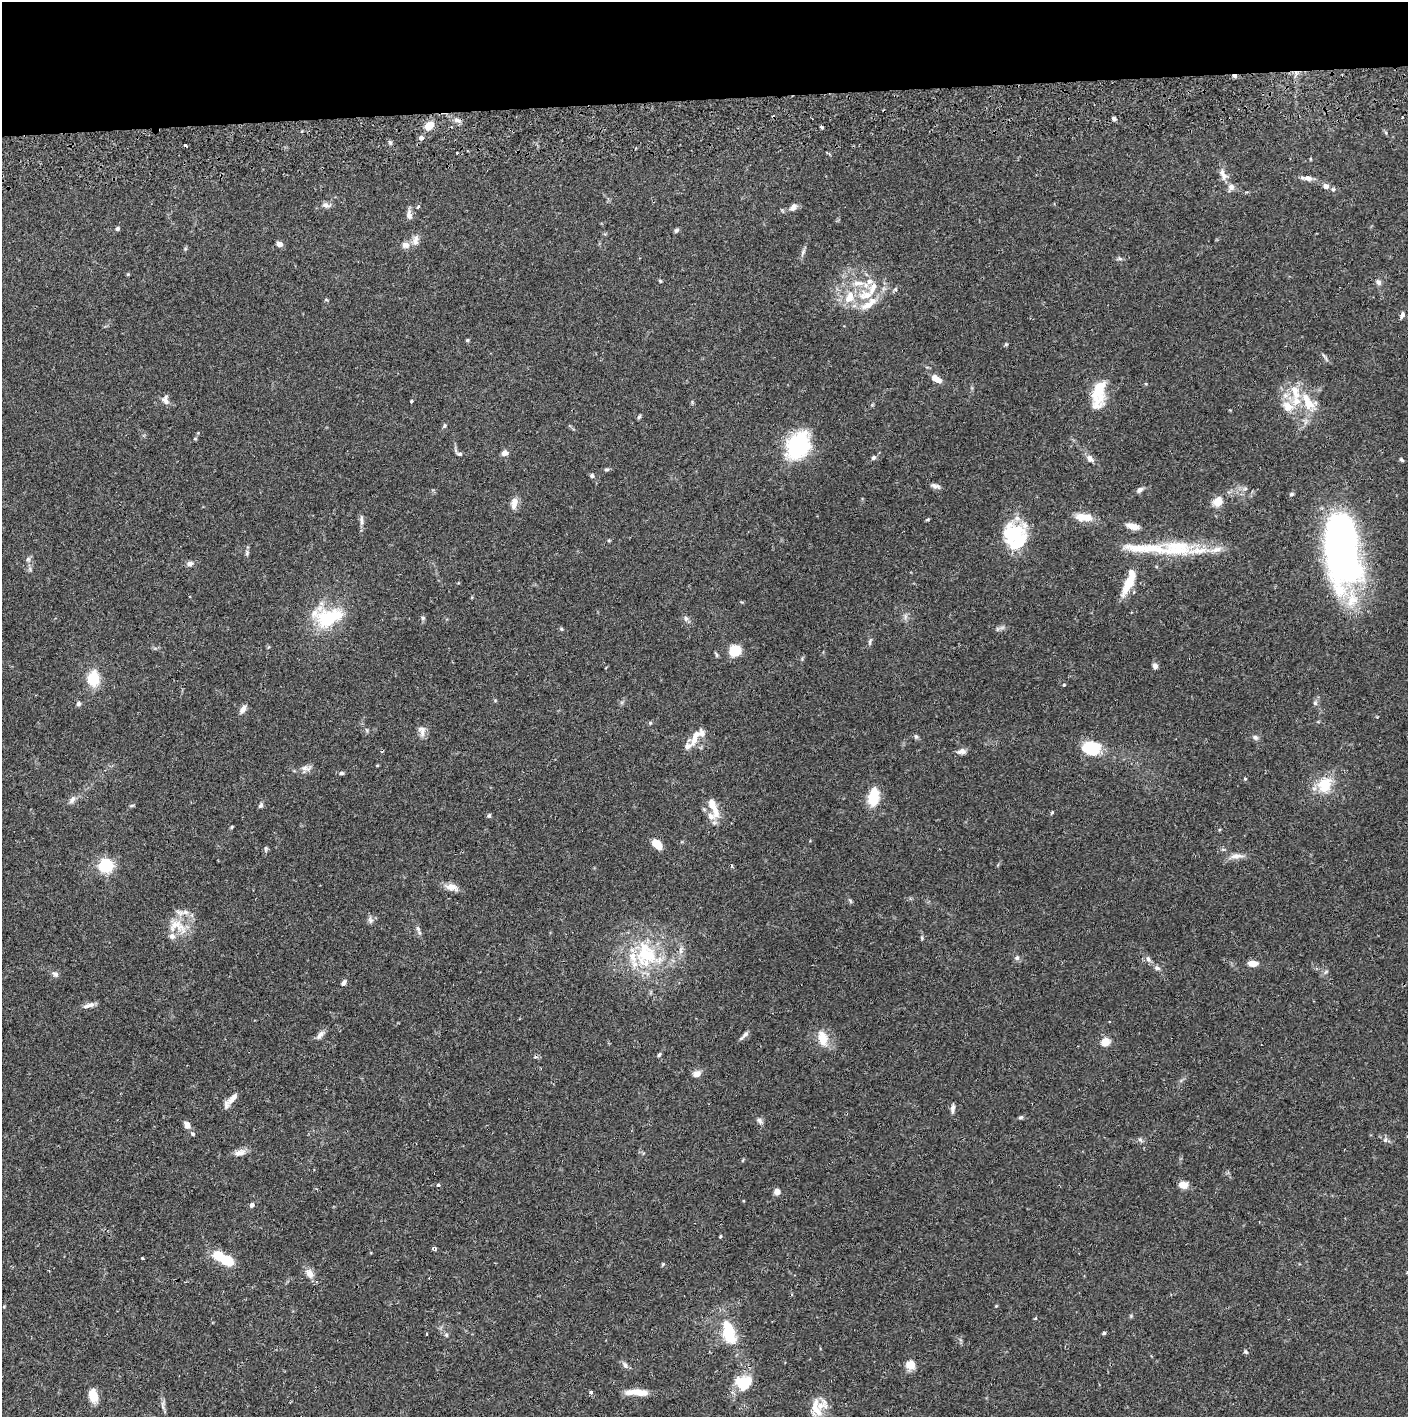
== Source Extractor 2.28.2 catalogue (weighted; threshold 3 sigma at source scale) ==
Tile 2 of 3 x 3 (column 2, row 1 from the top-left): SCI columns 1411-2816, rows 2886-4300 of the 4230 x 4358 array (HDU 1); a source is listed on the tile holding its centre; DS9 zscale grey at full resolution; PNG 1410 x 1419 px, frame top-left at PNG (2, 2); no overlay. Shown black and unused: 7% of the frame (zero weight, under 2 of 3 exposures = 3% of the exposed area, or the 3 px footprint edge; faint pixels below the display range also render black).
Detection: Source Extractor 2.28.2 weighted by HDU 2 'WHT'; one run over the whole footprint, this tile lists its part. Background 0.0683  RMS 0.0049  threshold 0.0219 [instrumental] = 3 sigma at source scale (4.5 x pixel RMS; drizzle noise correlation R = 1.50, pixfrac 1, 0.05/0.05 arcsec/px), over >= 5 px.
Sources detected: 194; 2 inside a brighter object's white glare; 4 cosmic-ray / hot-pixel residue — not listed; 30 inside a brighter listed object's ellipse — not listed separately; the other 158 listed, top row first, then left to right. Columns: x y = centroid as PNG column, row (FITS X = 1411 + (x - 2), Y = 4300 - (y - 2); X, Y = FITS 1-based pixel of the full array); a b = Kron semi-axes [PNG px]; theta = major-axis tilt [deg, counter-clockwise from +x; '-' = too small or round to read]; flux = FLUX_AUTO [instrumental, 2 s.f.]
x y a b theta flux
1234 76 6 4 -4 1.3
1114 119 5 5 - 1.2
457 120 11 5 -18 1.9
429 125 7 6 - 9.4
822 127 3 3 - 0.94
421 138 5 4 - 2.2
390 142 6 4 -19 0.77
457 153 3 3 - 0.54
1223 175 18 8 -65 3.7
1308 178 11 7 -9 2.7
1326 186 8 7 - 2
326 205 11 7 -13 2
418 207 4 3 - 0.56
793 207 9 7 45 2.5
409 215 13 7 -85 2.2
117 228 5 4 - 1
676 230 6 5 - 0.95
415 240 16 8 82 3.1
279 244 6 5 - 2.4
405 245 11 9 1 2.7
185 249 6 4 46 0.63
803 252 12 4 64 1.3
1120 259 7 4 -19 0.82
128 274 5 4 - 0.45
660 281 5 4 - 0.56
1378 282 9 7 -55 1.5
858 283 18 7 0 5.2
866 295 22 13 4 12
326 300 6 3 -18 0.5
1402 315 9 5 68 1.4
467 340 4 4 - 0.68
1006 344 5 4 - 0.55
1325 357 12 3 -56 1.1
936 379 14 7 -35 4
1099 394 37 15 79 16
165 401 12 7 -44 2.3
411 401 3 3 - 1
1309 404 21 16 -6 11
1288 406 17 13 -36 7
639 417 7 4 54 0.71
444 426 6 5 - 0.8
195 439 5 3 - 0.48
798 446 37 26 58 32
504 453 8 6 11 2.3
459 454 8 5 -2 1.2
873 458 6 5 - 1.1
1090 458 12 7 -47 2.5
1401 460 5 3 - 0.72
606 469 6 5 - 0.79
592 476 6 5 - 1
935 486 13 5 -20 1.7
1245 489 6 4 1 0.91
1140 490 9 6 32 1.7
1291 494 6 5 - 0.83
1217 501 13 10 34 5
514 503 15 8 78 3.7
1084 517 22 9 -4 6.8
928 519 7 3 19 0.49
361 520 16 5 -90 1.9
1132 526 14 6 -16 4.8
1015 535 34 24 -62 24
1342 548 72 33 -83 190
1177 549 48 21 1 29
247 553 7 5 71 0.95
28 559 6 6 - 1.1
190 564 8 6 14 1.8
1128 583 33 10 65 10
905 616 9 4 82 1.3
329 617 39 22 18 25
423 618 6 5 - 0.84
686 618 8 6 -87 1.3
561 629 5 5 - 0.57
870 641 11 4 74 1
735 650 8 7 - 18
1155 666 7 6 - 1.7
93 678 16 12 87 13
1064 685 4 3 - 0.5
1315 703 6 6 - 0.98
78 704 6 6 - 1.2
243 709 10 5 59 2.8
650 723 5 4 - 0.59
422 729 12 9 -11 2.6
916 736 7 5 -69 0.88
1255 737 8 6 -26 1.3
694 739 14 8 75 3.7
1091 748 15 11 -9 26
961 751 10 6 7 2.6
377 765 5 3 - 0.43
306 768 16 7 -5 2.7
341 773 6 5 - 0.91
1245 779 4 4 - 0.49
1325 785 22 17 64 13
873 797 21 11 81 13
72 800 12 7 51 2
132 805 7 3 1 0.65
261 805 7 5 57 1
712 805 18 10 -73 5.5
1052 812 5 4 - 0.54
489 816 6 5 - 0.84
232 827 5 4 - 0.51
657 844 12 7 -43 6.3
266 848 8 5 85 0.86
1236 856 19 7 4 3.4
105 865 6 6 - 100
731 865 5 3 - 0.51
452 887 16 9 -11 4.2
370 920 9 7 -64 1.6
177 926 30 18 -22 12
418 929 10 6 -67 1.5
922 938 6 4 85 0.65
647 954 41 33 -38 39
1017 958 7 6 - 1.2
1148 959 8 6 -73 1.5
1252 963 8 5 -3 5.7
1157 968 8 5 -16 1.3
55 974 10 6 -27 1.6
344 983 8 5 55 1.4
89 1005 16 5 16 2.5
745 1034 12 5 45 1.6
320 1035 14 6 50 2.3
823 1038 14 8 -77 9.1
1105 1042 5 5 - 19
659 1055 6 4 61 0.74
697 1074 11 8 19 2.5
232 1098 20 7 50 3.9
952 1108 11 5 84 1.7
1021 1117 6 5 - 0.82
759 1121 9 6 -57 1.4
187 1125 8 6 -60 3.1
192 1134 6 4 -28 0.69
1140 1140 7 5 -32 1
1385 1140 6 5 - 1
240 1152 16 8 14 3.3
438 1185 3 3 - 3.1
1183 1185 11 9 -13 3.5
777 1192 6 5 - 3.5
252 1205 5 4 - 1.9
720 1236 3 3 - 1
434 1248 5 4 - 1
225 1259 24 9 -28 17
663 1264 5 4 - 0.52
1407 1272 3 3 - 0.99
310 1273 13 9 -61 3.7
429 1278 3 2 - 0.36
996 1306 4 3 - 0.41
729 1332 26 12 -77 21
1104 1333 4 4 - 0.88
426 1334 3 2 - 0.42
446 1335 6 5 - 0.76
1245 1351 6 5 - 0.72
625 1365 10 6 -61 1.6
910 1365 12 11 - 4.4
741 1382 17 16 - 11
591 1392 4 4 - 1.1
639 1392 25 8 -8 6.7
93 1396 15 9 -79 7.5
163 1406 13 4 -90 1.6
820 1406 26 16 31 8.5
Overlapping masked pixels (flux is a lower limit): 1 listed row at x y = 1234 76
Isophote crosses this tile's border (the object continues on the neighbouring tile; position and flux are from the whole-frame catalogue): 1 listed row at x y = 1407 1272